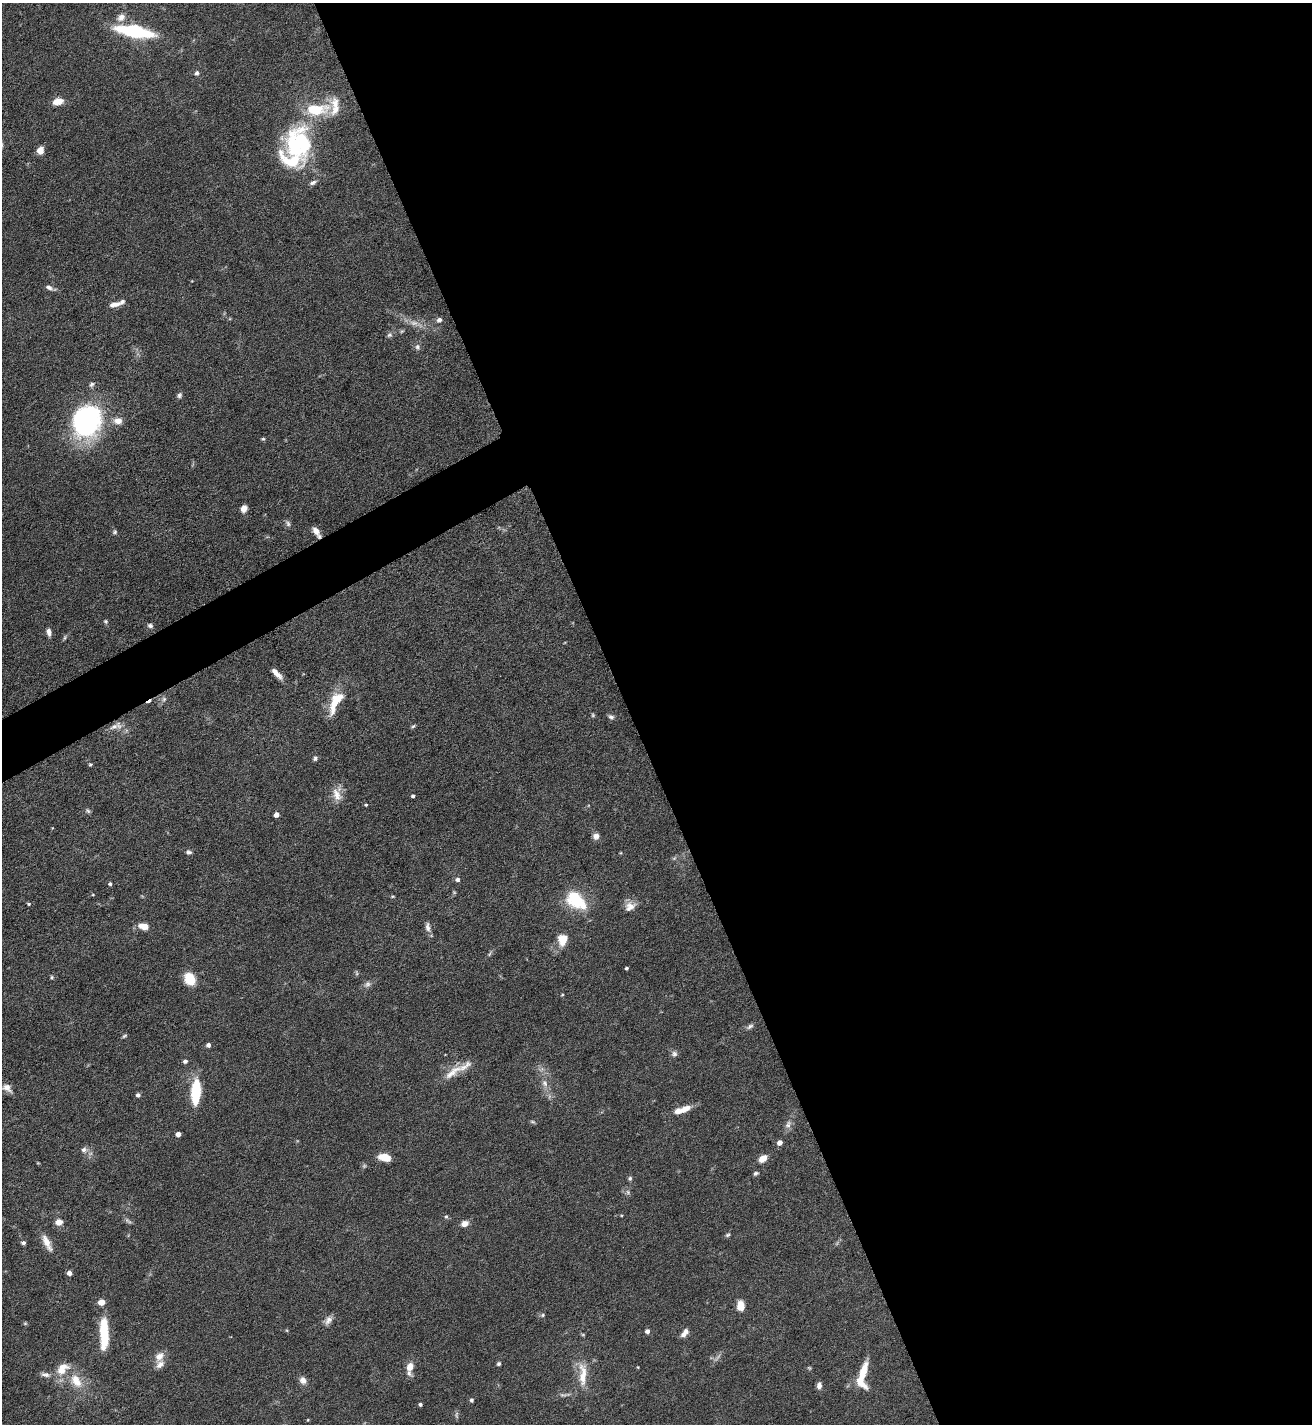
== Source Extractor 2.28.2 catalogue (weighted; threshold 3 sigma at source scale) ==
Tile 8 of 4 x 4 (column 4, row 2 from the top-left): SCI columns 4087-5396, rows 2850-4271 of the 5688 x 5699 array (HDU 1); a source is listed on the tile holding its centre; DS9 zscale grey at full resolution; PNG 1314 x 1426 px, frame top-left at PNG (2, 3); no overlay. Shown black and unused: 54% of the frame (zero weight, under 5 of 9 exposures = <1% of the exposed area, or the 3 px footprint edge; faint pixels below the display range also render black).
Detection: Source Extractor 2.28.2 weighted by HDU 2 'WHT'; one run over the whole footprint, this tile lists its part. Background 0.0768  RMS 0.0035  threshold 0.0143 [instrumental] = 3 sigma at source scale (4.09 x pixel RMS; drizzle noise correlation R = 1.36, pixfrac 0.8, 0.05/0.05 arcsec/px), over >= 5 px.
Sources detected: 135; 8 too faint to see at this stretch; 2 inside a brighter object's white glare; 1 cosmic-ray / hot-pixel residue — not listed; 12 inside a brighter listed object's ellipse — not listed separately; the other 112 listed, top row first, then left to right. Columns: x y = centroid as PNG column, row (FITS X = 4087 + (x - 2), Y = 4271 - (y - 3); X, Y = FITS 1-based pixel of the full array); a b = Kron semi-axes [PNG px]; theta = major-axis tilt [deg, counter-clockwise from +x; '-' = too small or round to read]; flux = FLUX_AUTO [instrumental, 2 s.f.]
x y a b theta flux
121 17 12 10 43 2.5
135 31 30 9 -10 32
197 73 6 5 - 0.82
58 101 12 7 15 3.6
335 106 28 13 -90 5.4
297 143 42 30 66 37
40 150 6 6 - 3.5
313 183 10 5 24 1.1
49 287 10 6 -32 1.2
115 304 15 6 9 2.3
439 320 6 5 - 1.3
402 331 6 4 44 0.42
389 335 7 7 - 0.79
417 347 8 6 -88 1
92 384 8 6 39 0.84
179 395 7 6 - 0.8
118 421 11 8 -4 2.7
85 423 23 20 7 76
263 439 5 4 - 0.43
244 509 7 6 - 2.3
288 523 10 6 -59 0.94
316 531 11 7 -57 2.3
115 532 6 6 - 0.67
106 621 6 5 - 0.55
150 625 7 5 -23 0.9
49 632 9 5 -78 1.6
65 638 7 4 71 0.53
277 673 16 6 -45 2.7
164 699 8 6 58 1
335 702 29 10 65 9.9
611 717 8 6 -30 0.89
413 726 7 4 40 0.5
114 727 15 7 22 2
315 758 6 5 - 0.72
90 764 4 4 - 0.54
337 794 20 12 -85 3.9
413 796 4 3 - 0.68
366 805 4 3 - 0.37
88 811 7 5 -33 0.65
276 815 4 4 - 2.3
52 828 5 3 - 0.24
596 836 8 8 - 1.6
188 852 8 6 -21 0.86
457 879 5 5 - 1
110 884 5 4 - 0.69
93 895 4 3 - 0.31
393 896 5 4 - 0.36
576 901 26 16 -37 15
29 904 5 4 - 0.46
630 906 15 11 30 3
144 926 10 6 -13 3.9
428 927 14 6 -82 1.6
563 939 11 9 74 6.3
490 953 11 4 55 0.66
626 968 4 3 - 0.65
356 973 8 4 -81 0.47
52 977 6 4 -70 0.48
190 979 12 9 -65 8.8
367 984 10 8 39 1.3
562 995 4 3 - 0.34
750 1026 10 5 32 0.98
124 1036 6 4 32 0.52
208 1045 4 4 - 1.3
674 1054 8 8 - 1.1
185 1061 5 4 - 1
453 1072 31 10 38 5.3
545 1083 11 8 -76 2
7 1087 11 8 -39 2.4
196 1092 24 8 86 17
138 1095 5 4 - 0.98
686 1108 14 8 25 3
533 1122 7 4 -18 0.51
788 1124 14 8 68 1.8
178 1134 4 4 - 2.3
780 1143 5 4 - 2.5
84 1150 9 8 - 1.5
384 1157 12 7 -11 5.2
763 1158 9 6 35 3.3
756 1173 7 5 26 0.69
630 1178 6 5 - 0.61
628 1192 7 5 -48 0.82
621 1215 4 3 - 0.26
446 1217 6 5 - 0.54
128 1221 12 5 -35 0.92
59 1222 8 7 - 2.4
465 1223 8 6 19 2.4
728 1235 7 5 37 0.61
23 1243 5 4 - 0.91
47 1243 24 8 -64 3.6
69 1273 4 4 - 1.8
741 1306 9 6 -87 4.5
543 1315 7 4 28 0.54
328 1320 14 8 50 1.9
25 1323 5 5 - 0.43
647 1331 5 5 - 1.2
686 1331 7 7 - 1.3
104 1333 34 9 -89 14
159 1356 15 10 60 3
499 1364 5 4 - 0.61
410 1367 8 7 - 3.6
638 1367 3 3 - 0.24
809 1368 6 4 -44 0.39
863 1372 25 9 74 6.5
583 1374 37 11 90 7.4
45 1375 14 6 -11 1.7
303 1380 10 8 -57 2
76 1381 21 13 -58 7.1
819 1386 7 5 81 1.6
471 1400 4 4 - 0.7
420 1404 4 3 - 0.76
456 1415 10 5 -86 0.72
308 1420 4 4 - 0.3